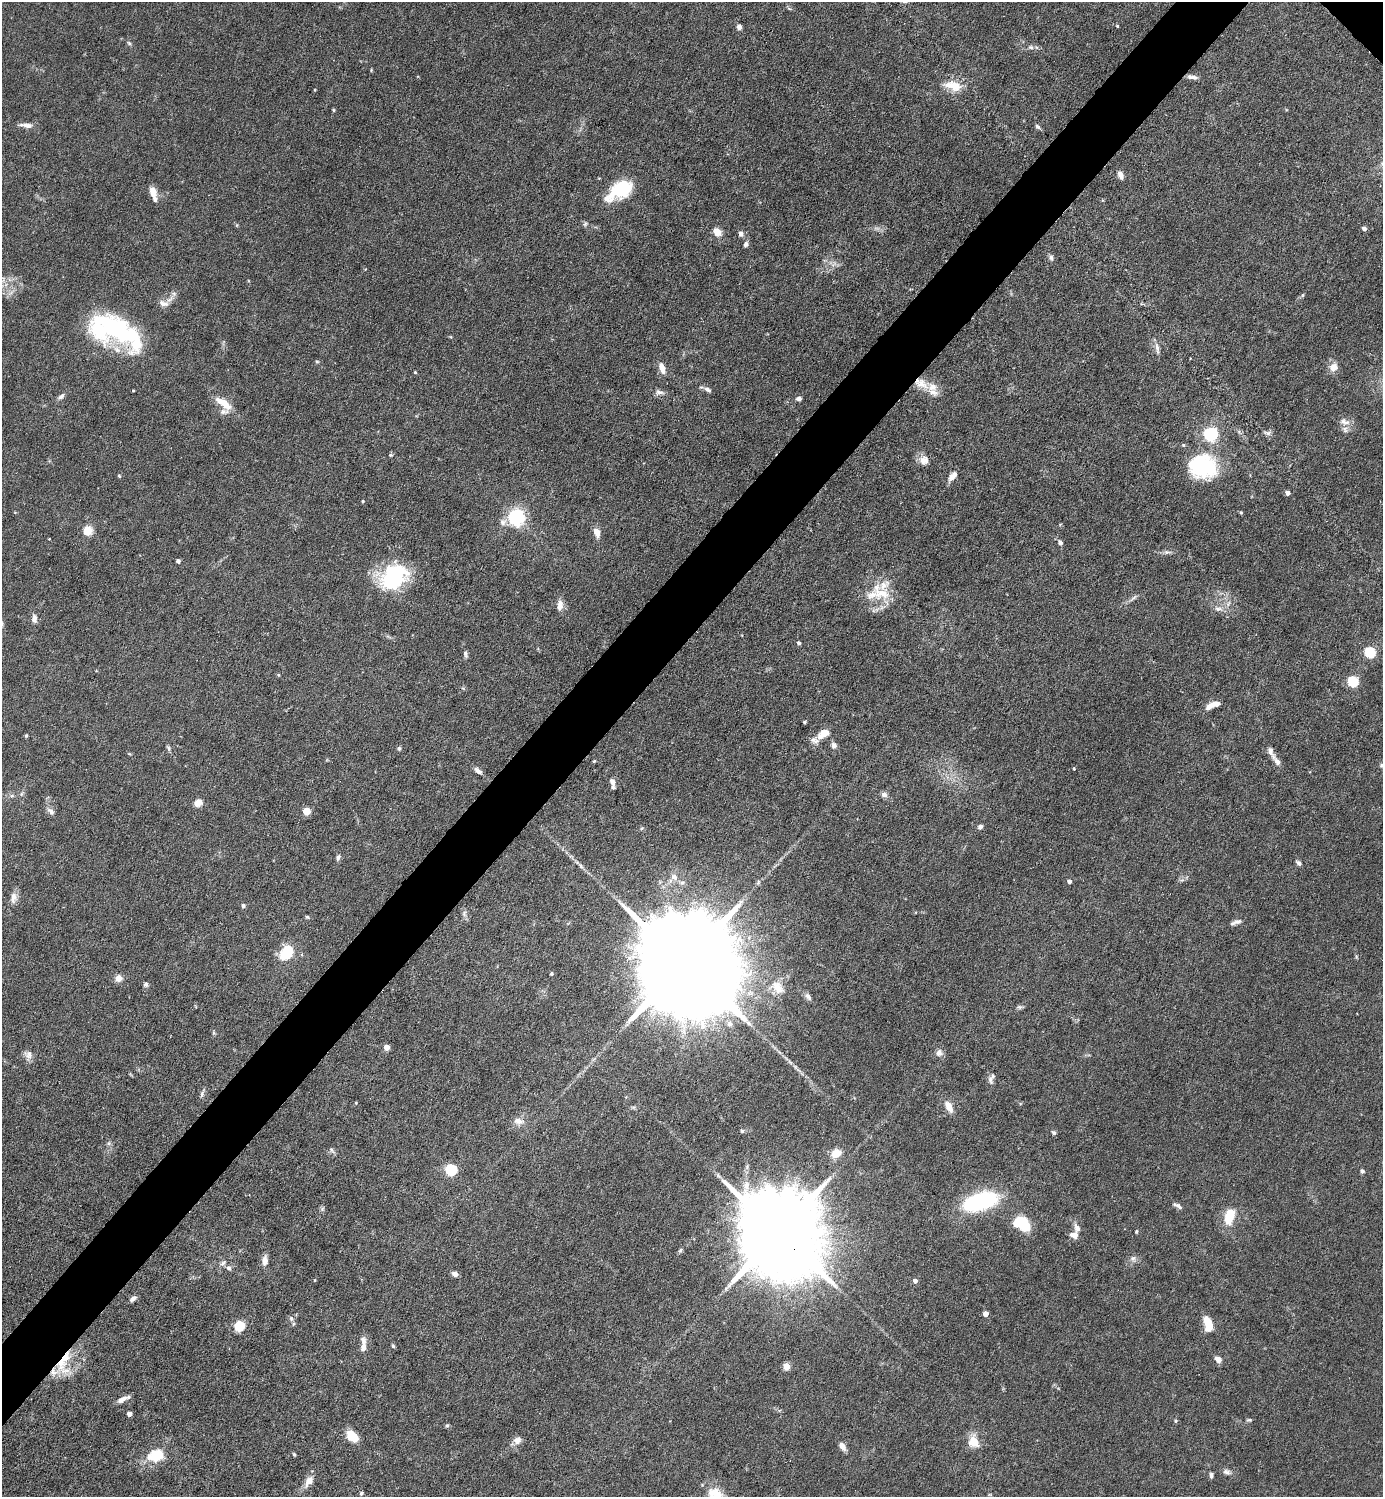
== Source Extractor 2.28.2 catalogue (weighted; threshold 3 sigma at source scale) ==
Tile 7 of 4 x 4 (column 3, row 2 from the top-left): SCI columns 3062-4442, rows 2990-4484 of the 5979 x 5978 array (HDU 1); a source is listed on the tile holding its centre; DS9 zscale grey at full resolution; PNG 1385 x 1499 px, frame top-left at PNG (2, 2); no overlay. Shown black and unused: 5% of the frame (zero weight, under 3 of 6 exposures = <1% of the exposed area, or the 3 px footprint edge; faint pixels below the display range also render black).
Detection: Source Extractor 2.28.2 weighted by HDU 2 'WHT'; one run over the whole footprint, this tile lists its part. Background 0.0628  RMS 0.0046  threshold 0.0189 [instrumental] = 3 sigma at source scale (4.09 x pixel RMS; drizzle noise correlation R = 1.36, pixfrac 0.8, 0.05/0.05 arcsec/px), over >= 5 px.
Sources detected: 172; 2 inside a brighter object's white glare — not listed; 12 inside a brighter listed object's ellipse — not listed separately; the other 158 listed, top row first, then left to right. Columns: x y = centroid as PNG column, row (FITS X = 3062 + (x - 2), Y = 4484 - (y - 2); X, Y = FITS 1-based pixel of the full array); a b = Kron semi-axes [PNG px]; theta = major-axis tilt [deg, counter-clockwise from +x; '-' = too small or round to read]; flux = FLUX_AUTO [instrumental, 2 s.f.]
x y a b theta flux
1117 26 4 3 - 0.39
739 27 6 5 - 1.6
129 43 7 4 -45 0.72
1031 47 7 5 -21 1.1
371 70 4 3 - 0.39
1192 77 14 5 -10 2
953 86 25 12 -13 7.8
333 110 5 3 - 0.47
27 125 16 6 -6 2.5
1037 127 7 5 -40 0.95
1120 175 10 6 -66 2.1
619 190 32 17 34 19
153 192 14 8 -75 3.8
585 224 7 5 68 0.8
1364 229 4 4 - 1.7
717 232 5 5 - 11
741 234 7 6 - 1.6
746 244 6 5 - 1.3
1051 258 8 6 -68 1.2
174 294 7 6 - 1.4
1303 295 6 4 70 0.55
163 303 15 8 -15 2.7
113 328 65 23 -34 59
1157 348 17 5 -80 2
317 361 6 4 -1 0.51
1333 367 11 10 - 3.4
662 368 11 6 -69 4.2
415 372 4 3 - 0.49
922 383 18 12 -38 6.1
707 389 10 5 -29 1.4
133 390 3 2 - 0.37
660 392 13 6 -15 1.8
61 396 11 6 46 1.4
799 399 7 5 -5 1.1
223 403 24 9 -35 7
1344 422 16 9 -20 2.9
1267 433 10 6 -18 1.3
1210 434 6 6 - 91
390 455 5 4 - 0.58
924 460 12 12 - 3.4
1202 466 31 26 -12 36
119 476 4 4 - 0.5
952 476 13 6 49 3.2
1287 493 4 4 - 1.9
363 501 4 4 - 0.51
1241 512 5 4 - 0.48
516 517 6 6 - 160
503 522 10 9 - 2.3
87 531 5 5 - 20
597 532 11 7 -72 3.9
1060 542 7 5 -47 1.4
1167 552 9 5 0 1.3
178 561 4 4 - 1.4
394 576 33 25 40 37
879 594 39 14 5 12
1133 598 12 5 38 1.4
560 605 14 7 86 3
1218 609 13 6 -6 2.3
34 619 11 7 85 2
799 643 4 4 - 1
1369 652 6 5 - 34
465 654 11 5 -84 1.2
1353 682 5 5 - 32
1216 704 9 6 6 2.8
804 722 4 3 - 0.52
823 734 19 10 33 6.4
26 735 5 4 - 0.58
834 745 7 6 - 1.7
169 748 8 4 -81 0.9
399 748 6 4 -69 0.68
1270 751 12 7 -72 2.3
594 761 4 3 - 0.48
1277 762 11 7 -59 2.5
1382 765 7 5 28 0.91
1074 769 4 3 - 0.45
478 771 11 5 -37 1.9
612 782 8 5 -70 2.3
21 794 6 5 - 0.84
884 795 8 6 -15 1.6
12 796 6 4 0 0.85
198 803 9 7 35 4
51 811 12 7 -45 1.9
306 811 7 7 - 4.1
980 827 6 5 - 1.3
338 857 7 5 62 1.4
1298 863 7 5 -49 1.2
674 877 9 7 -34 2.3
1069 881 4 4 - 1.3
13 897 16 8 85 2.9
243 906 5 5 - 1.1
464 913 10 6 89 1.4
307 917 6 4 -44 0.53
1236 922 16 5 17 1.8
749 938 6 4 -72 0.83
287 950 14 11 -40 9.2
683 962 69 21 -45 21000
552 974 5 4 - 0.53
118 978 8 8 - 3
146 984 6 6 - 1
778 987 19 12 -52 6
808 996 11 6 -50 1.4
1019 1007 8 5 -8 0.91
387 1047 4 4 - 4.9
939 1053 10 8 79 2
29 1055 11 8 72 2.4
990 1079 12 6 -78 1.6
202 1094 9 5 82 1.2
356 1103 4 3 - 0.37
949 1106 14 8 -60 4.4
519 1121 15 9 -11 3
742 1131 5 5 - 0.71
1054 1133 7 5 -43 0.83
331 1150 9 5 -52 1
836 1153 10 8 36 6.5
451 1170 5 5 - 46
1362 1171 4 4 - 1.2
981 1202 33 15 16 50
1178 1206 11 5 -41 1.5
322 1209 6 5 - 0.77
1229 1216 14 9 74 12
1024 1227 18 9 -21 15
1077 1228 11 7 -69 2.2
1136 1231 5 4 - 0.43
778 1233 39 19 -46 10000
1074 1235 9 7 -20 3.2
680 1250 6 5 - 0.72
1133 1258 8 7 - 1.6
265 1260 13 7 88 2.7
223 1263 10 6 38 1.4
229 1268 8 6 -56 1.2
455 1274 6 5 - 2.1
315 1280 5 3 - 0.32
915 1281 4 4 - 1.8
133 1298 10 5 35 1.5
985 1314 4 4 - 3.3
291 1318 8 6 -74 1.3
1208 1324 15 7 -75 10
239 1326 5 5 - 32
363 1344 20 6 88 3.6
393 1346 5 4 - 0.6
1218 1359 9 6 -41 2.2
63 1361 39 12 60 15
786 1366 5 4 - 8.7
122 1399 14 6 27 2.9
129 1414 4 4 - 2.5
1249 1420 7 4 -6 0.68
1175 1421 5 4 - 0.68
447 1426 5 4 - 0.67
352 1436 10 6 -46 13
517 1440 11 9 27 2.8
973 1442 17 14 -67 6.1
842 1446 9 6 -60 2.8
294 1454 5 3 - 0.56
156 1456 22 16 20 12
1227 1472 11 7 -16 1.6
1211 1475 7 4 87 1.1
309 1481 17 9 55 3.7
361 1493 5 5 - 0.77
Overlapping masked pixels (flux is a lower limit): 2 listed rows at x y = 778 1233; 63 1361
Isophote crosses this tile's border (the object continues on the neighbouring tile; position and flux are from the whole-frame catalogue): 1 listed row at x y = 1382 765